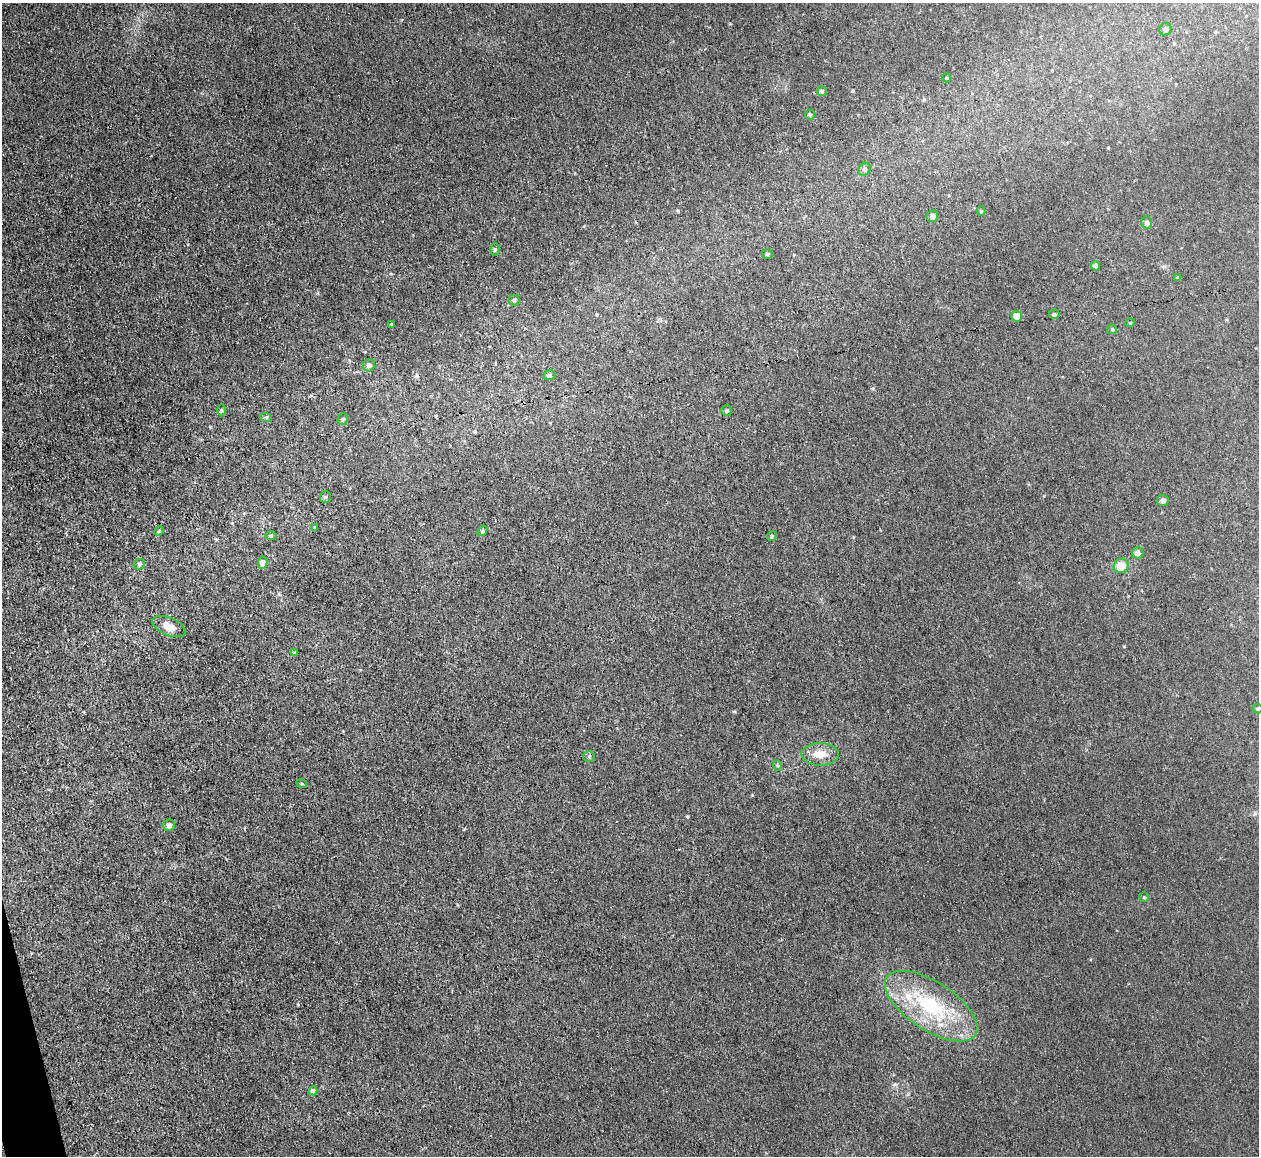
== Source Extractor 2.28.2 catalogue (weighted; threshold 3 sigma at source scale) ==
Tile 7 of 4 x 4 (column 3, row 2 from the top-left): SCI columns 2516-3772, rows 2444-3597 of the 5030 x 5006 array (HDU 1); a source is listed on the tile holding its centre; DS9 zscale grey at full resolution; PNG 1261 x 1158 px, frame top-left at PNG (2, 3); each listed source drawn as its Kron ellipse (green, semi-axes under 4 px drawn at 4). Shown black and unused: <1% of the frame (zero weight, under 3 of 4 exposures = <1% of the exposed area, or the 3 px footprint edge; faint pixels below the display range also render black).
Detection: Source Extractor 2.28.2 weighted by HDU 2 'WHT'; one run over the whole footprint, this tile lists its part. Background 0.0222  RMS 0.0058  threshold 0.0259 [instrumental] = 3 sigma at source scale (4.5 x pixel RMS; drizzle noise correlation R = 1.50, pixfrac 1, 0.05/0.05 arcsec/px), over >= 5 px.
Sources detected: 47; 1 cosmic-ray / hot-pixel residue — neither listed nor drawn; the other 46 listed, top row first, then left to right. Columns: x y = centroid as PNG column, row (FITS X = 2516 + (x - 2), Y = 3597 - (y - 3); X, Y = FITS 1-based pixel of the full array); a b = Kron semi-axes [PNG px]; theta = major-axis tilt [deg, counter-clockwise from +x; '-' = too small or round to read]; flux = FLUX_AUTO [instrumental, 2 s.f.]
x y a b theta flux
1165 29 6 6 - 1.5
946 78 4 4 - 0.51
822 91 5 5 - 0.77
810 115 5 5 - 0.65
864 169 7 6 - 1.2
981 211 5 4 - 0.7
932 216 6 5 - 2.1
1147 223 6 5 - 2
495 249 6 5 - 0.91
767 254 5 4 - 0.73
1095 266 4 4 - 2.8
1178 278 4 3 - 0.69
514 300 5 5 - 1.1
1054 314 5 4 - 0.99
1017 316 5 5 - 7.7
1130 323 5 3 - 0.46
391 324 3 3 - 0.5
1112 329 5 4 - 0.73
369 365 6 6 - 2
550 375 6 5 - 0.93
222 410 6 4 -90 0.86
727 411 5 5 - 1
266 417 6 4 -17 0.77
343 419 6 5 - 1.1
325 497 5 5 - 0.84
1163 500 6 5 - 2.4
315 527 4 3 - 0.48
159 531 5 4 - 0.54
482 531 6 4 50 0.94
271 535 6 4 1 0.8
772 536 5 4 - 0.83
1137 553 6 6 - 2.8
262 563 6 5 - 4.1
139 564 6 5 - 1
1121 566 7 7 - 9.1
169 627 17 9 -23 5.8
295 653 3 3 - 0.83
1257 709 5 5 - 0.82
820 754 18 11 0 8.2
589 756 5 5 - 0.94
777 765 5 3 - 0.71
302 784 5 3 - 0.59
169 825 6 6 - 2.4
1144 897 5 5 - 0.67
931 1006 53 24 -33 52
313 1091 4 4 - 3.8
Isophote crosses this tile's border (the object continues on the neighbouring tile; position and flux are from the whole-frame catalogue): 1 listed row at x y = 1257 709
Unlisted compact peaks at least as high as the median listed source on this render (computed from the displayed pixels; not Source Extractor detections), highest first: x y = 853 91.